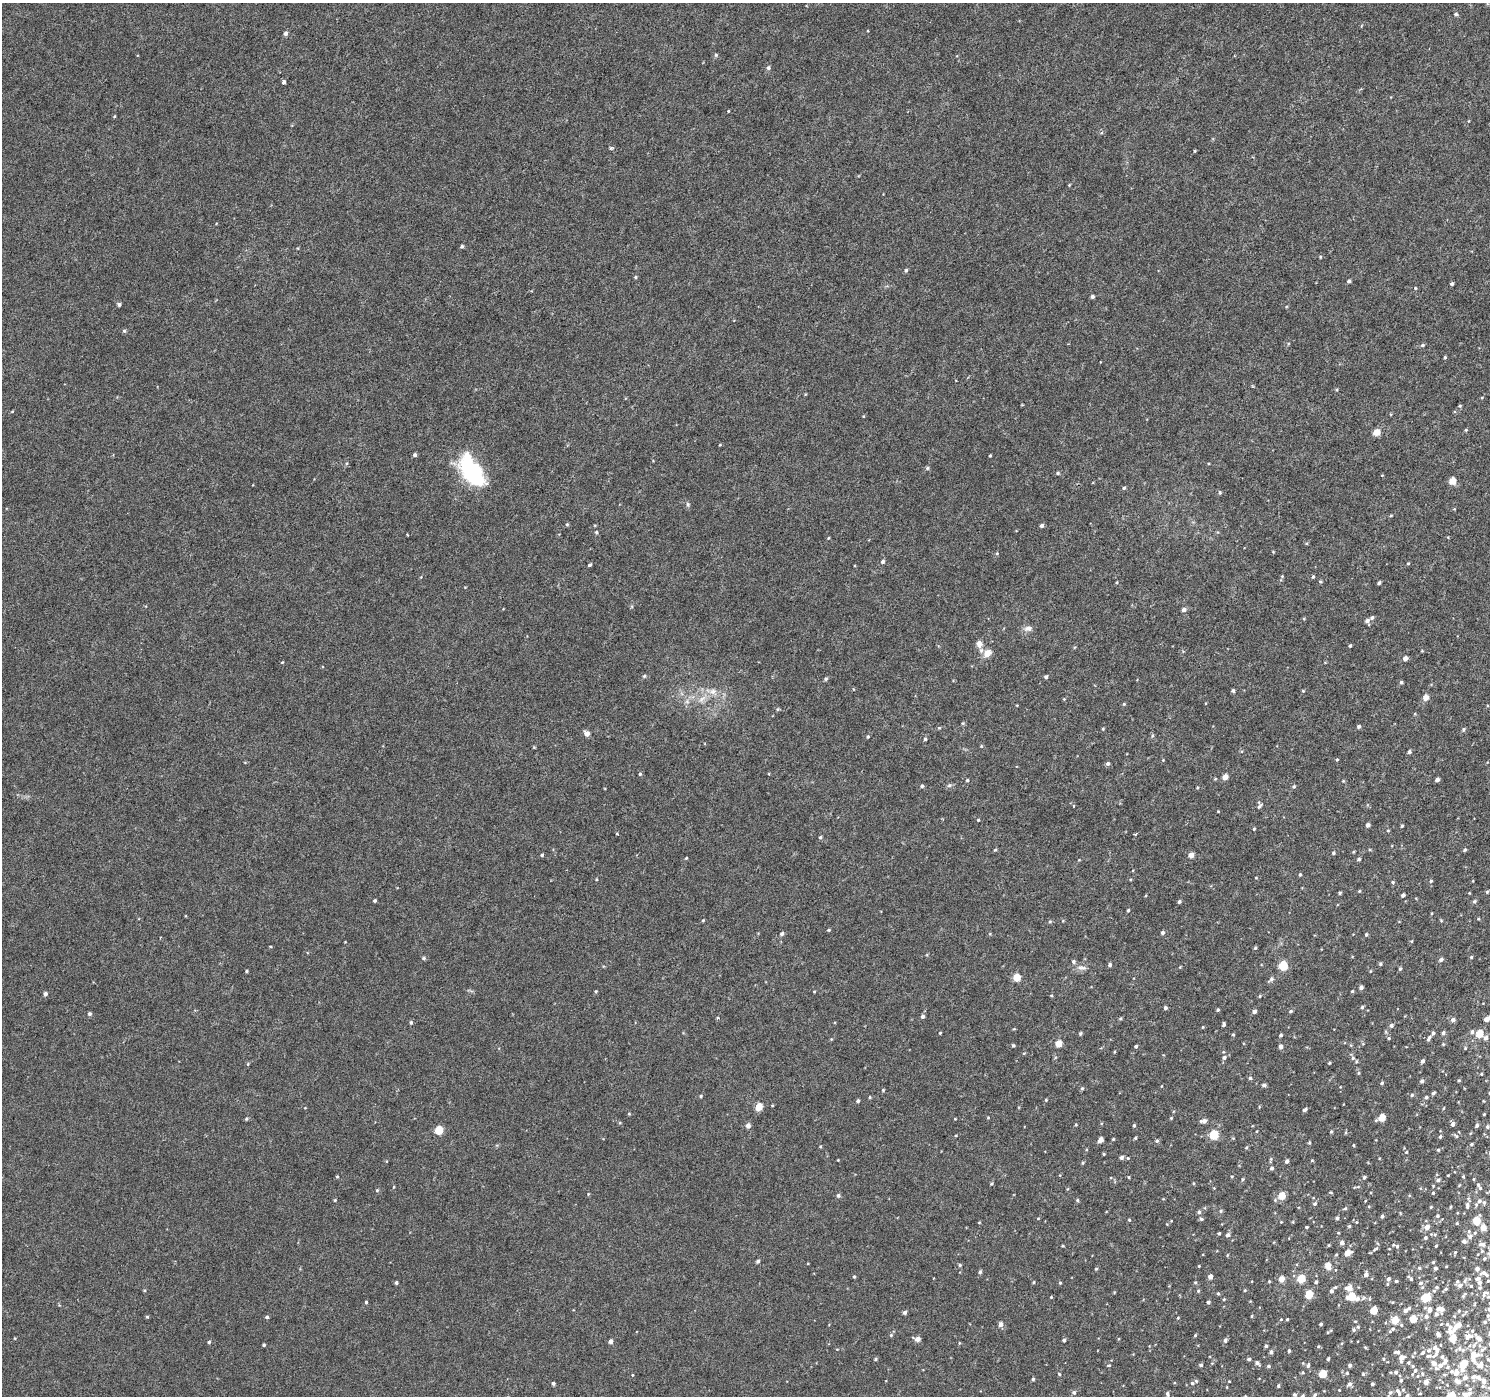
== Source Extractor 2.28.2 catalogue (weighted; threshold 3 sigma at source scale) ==
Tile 10 of 4 x 4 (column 2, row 3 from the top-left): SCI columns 1490-2977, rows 1577-2970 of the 5962 x 6006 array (HDU 1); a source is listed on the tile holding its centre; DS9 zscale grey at full resolution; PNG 1492 x 1398 px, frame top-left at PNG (2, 3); no overlay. Nothing masked; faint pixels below the display range render black.
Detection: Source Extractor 2.28.2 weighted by HDU 2 'WHT'; one run over the whole footprint, this tile lists its part. Background 5.21e-04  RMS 0.001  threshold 0.00409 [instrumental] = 3 sigma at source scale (4.09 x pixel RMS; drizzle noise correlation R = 1.36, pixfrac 0.8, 0.0396/0.0396 arcsec/px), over >= 5 px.
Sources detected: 470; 19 inside a brighter listed object's ellipse — not listed separately; the other 451 listed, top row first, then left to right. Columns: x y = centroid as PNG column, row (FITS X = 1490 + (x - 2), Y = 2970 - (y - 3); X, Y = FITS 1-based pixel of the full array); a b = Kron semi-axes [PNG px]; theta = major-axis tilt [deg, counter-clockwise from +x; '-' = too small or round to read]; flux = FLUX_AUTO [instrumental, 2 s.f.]
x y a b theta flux
1456 14 5 4 - 0.14
285 33 5 4 - 0.29
716 55 5 5 - 0.14
768 68 5 5 - 0.2
284 82 5 4 - 0.21
728 111 3 2 - 0.072
115 116 4 3 - 0.074
611 148 4 4 - 0.14
1195 151 3 3 - 0.091
1069 185 4 3 - 0.075
462 246 4 4 - 0.17
1320 257 5 3 - 0.08
906 270 5 4 - 0.14
635 277 4 4 - 0.11
1349 281 4 4 - 0.21
1452 284 3 3 - 0.16
1415 288 4 3 - 0.089
1092 296 4 3 - 0.22
119 304 5 4 - 0.22
124 331 6 5 - 0.15
1422 345 5 4 - 0.16
1445 357 3 3 - 0.1
1460 406 5 4 - 0.11
12 411 5 3 - 0.083
863 416 3 3 - 0.074
1466 430 4 3 - 0.11
1376 432 5 4 - 1.5
720 445 4 3 - 0.069
415 455 4 4 - 0.25
990 455 3 2 - 0.11
653 461 4 3 - 0.061
927 468 5 4 - 0.14
472 471 36 18 -57 8.1
1058 473 5 4 - 0.14
1382 475 4 2 - 0.063
1452 481 4 4 - 1.9
1124 488 5 4 - 0.13
1220 492 5 4 - 0.13
688 504 7 5 -88 0.17
1454 509 4 4 - 0.074
1391 516 5 3 - 0.083
567 524 5 4 - 0.12
1042 526 5 4 - 0.2
596 532 5 4 - 0.14
828 538 4 4 - 0.083
1306 543 5 3 - 0.094
997 553 4 4 - 0.11
883 562 5 5 - 0.2
1408 563 4 3 - 0.097
590 565 4 3 - 0.16
1282 576 4 4 - 0.083
1313 576 5 3 - 0.14
1117 582 4 3 - 0.082
1379 583 4 3 - 0.16
1184 610 5 4 - 0.35
1372 617 5 4 - 0.21
1367 621 6 4 -67 0.33
1028 628 12 8 8 0.44
979 644 11 9 -82 0.51
1350 646 3 3 - 0.14
987 653 12 9 52 0.77
1405 658 4 4 - 0.53
282 662 4 4 - 0.075
644 676 5 4 - 0.15
1046 677 4 4 - 0.18
826 679 5 4 - 0.14
1401 682 4 4 - 0.16
1233 691 4 3 - 0.19
1303 691 4 3 - 0.093
1425 697 5 4 - 0.9
702 699 14 6 40 0.64
1064 699 4 4 - 0.084
687 701 6 6 - 0.27
1124 704 5 4 - 0.099
778 709 5 4 - 0.11
963 723 5 4 - 0.11
1359 726 4 4 - 0.21
939 728 6 3 18 0.098
1103 729 4 4 - 0.083
1464 729 5 4 - 0.17
587 734 5 5 - 0.55
1152 736 5 4 - 0.14
868 737 5 3 - 0.1
925 739 4 4 - 0.15
534 747 4 3 - 0.083
1409 752 5 4 - 0.2
1163 760 4 4 - 0.07
1337 760 4 3 - 0.11
1108 763 4 4 - 0.23
640 774 4 4 - 0.13
1225 777 4 4 - 0.91
967 780 4 4 - 0.11
1437 780 4 4 - 0.39
1343 781 4 3 - 0.082
949 785 7 5 21 0.19
922 786 5 4 - 0.16
1294 787 5 4 - 0.14
1197 788 4 3 - 0.079
1260 806 10 5 46 0.23
1218 811 3 3 - 0.061
978 820 4 3 - 0.1
1368 825 4 4 - 0.35
1402 826 3 3 - 0.13
1254 829 4 3 - 0.095
1388 831 4 3 - 0.078
617 834 3 3 - 0.11
1135 834 3 3 - 0.11
820 837 5 4 - 0.12
995 850 5 4 - 0.11
1465 850 5 4 - 0.11
1333 853 4 4 - 0.14
542 855 4 4 - 0.12
1191 855 4 4 - 0.77
686 858 4 3 - 0.084
1359 859 4 4 - 0.18
1300 874 4 3 - 0.11
1256 878 4 2 - 0.061
596 879 4 3 - 0.083
1431 881 4 4 - 0.11
1393 882 5 4 - 0.13
1359 891 4 4 - 0.083
1487 892 5 4 - 0.13
1340 893 3 3 - 0.13
1469 893 3 3 - 0.061
1403 895 4 3 - 0.23
375 900 4 3 - 0.15
1474 901 5 5 - 0.16
1179 902 4 3 - 0.15
1128 910 4 3 - 0.13
703 920 4 4 - 0.087
1441 920 5 3 - 0.08
1050 921 5 4 - 0.12
829 930 4 3 - 0.11
1162 932 4 4 - 0.21
782 934 5 4 - 0.22
1366 934 5 4 - 0.13
1411 941 4 4 - 0.083
1255 948 4 3 - 0.13
1471 957 4 4 - 0.12
424 958 5 4 - 0.16
1441 960 5 4 - 0.25
1073 961 6 5 - 0.18
1380 964 5 4 - 0.13
1110 965 4 4 - 0.21
1283 965 5 5 - 4
1180 967 4 3 - 0.076
1081 968 14 6 -5 0.45
1400 969 4 3 - 0.13
247 971 3 3 - 0.11
1017 977 5 5 - 2.3
1271 979 8 5 46 0.26
1361 987 4 4 - 0.28
596 991 4 3 - 0.099
814 991 4 3 - 0.073
1352 991 4 3 - 0.091
45 994 4 4 - 0.27
1051 995 4 3 - 0.084
1260 996 5 4 - 0.1
1362 1007 4 4 - 0.15
1165 1008 4 4 - 0.2
1218 1010 4 3 - 0.13
1254 1011 5 4 - 0.27
1291 1011 5 4 - 0.14
89 1014 4 4 - 0.18
922 1016 5 4 - 0.23
1120 1018 5 4 - 0.11
1487 1019 9 5 26 0.68
1453 1020 6 5 - 0.29
411 1022 5 4 - 0.15
1224 1024 4 3 - 0.19
1391 1025 5 5 - 0.22
1203 1027 4 3 - 0.076
1472 1032 5 4 - 0.23
940 1033 3 3 - 0.087
1080 1033 4 4 - 0.15
1443 1033 5 5 - 0.21
1233 1034 4 4 - 0.11
1479 1034 5 4 - 2
1281 1035 4 3 - 0.17
1389 1038 4 4 - 0.11
1429 1038 9 4 57 0.24
1486 1038 6 5 - 0.32
1059 1043 5 4 - 1.7
1443 1044 5 4 - 0.1
1013 1045 4 3 - 0.14
1136 1046 4 4 - 0.15
1281 1046 4 4 - 0.37
1465 1048 4 4 - 0.098
1114 1052 4 3 - 0.073
1024 1053 5 3 - 0.086
1224 1058 5 5 - 0.21
1353 1058 5 5 - 0.17
1423 1061 5 4 - 0.22
1329 1063 3 3 - 0.084
248 1064 5 3 - 0.1
1358 1073 6 4 89 0.12
1481 1074 3 3 - 0.079
1250 1078 5 4 - 0.16
1459 1080 4 3 - 0.099
1422 1081 4 4 - 0.22
1382 1083 4 4 - 0.14
1264 1085 4 4 - 0.22
1082 1088 5 4 - 0.13
883 1090 4 4 - 0.094
1433 1093 5 4 - 0.14
1412 1095 5 4 - 0.12
701 1096 4 4 - 0.11
870 1097 4 3 - 0.1
1426 1097 5 4 - 0.14
1046 1100 4 4 - 0.09
858 1101 4 4 - 0.18
1483 1101 3 2 - 0.071
759 1107 5 4 - 1.9
1305 1109 5 3 - 0.22
629 1114 4 4 - 0.093
1484 1114 2 2 - 0.081
988 1117 5 3 - 0.073
1382 1117 6 4 32 2
1171 1118 4 3 - 0.082
246 1119 4 4 - 0.12
1204 1121 7 5 5 0.38
620 1123 5 3 - 0.085
1453 1124 5 4 - 0.24
1076 1125 4 3 - 0.09
1134 1125 4 3 - 0.13
1477 1125 4 3 - 0.21
748 1126 5 4 - 0.42
1487 1127 5 5 - 0.17
439 1130 5 5 - 3
1257 1131 4 3 - 0.065
1331 1132 4 3 - 0.12
1346 1133 5 3 - 0.1
956 1135 4 3 - 0.075
1214 1135 5 5 - 4.4
1456 1136 7 3 -52 0.12
1440 1137 5 4 - 0.14
1135 1138 4 3 - 0.12
1113 1139 4 3 - 0.094
1101 1140 5 4 - 0.58
1157 1141 5 5 - 0.16
1309 1142 5 4 - 0.1
1472 1144 4 3 - 0.13
1353 1145 3 3 - 0.085
820 1146 4 3 - 0.095
1246 1147 5 4 - 0.1
1438 1150 4 4 - 0.12
1406 1152 4 3 - 0.088
1104 1154 3 3 - 0.097
1121 1157 5 4 - 0.25
838 1160 2 2 - 0.063
1312 1160 4 4 - 0.087
1286 1161 4 3 - 0.24
1083 1163 5 4 - 0.11
1271 1168 5 4 - 0.23
337 1176 4 3 - 0.097
1232 1176 4 3 - 0.069
1463 1176 4 3 - 0.11
1129 1177 4 3 - 0.081
1364 1177 4 4 - 0.18
1111 1178 4 3 - 0.068
1243 1179 4 4 - 0.12
1438 1180 6 4 21 0.18
1193 1183 4 3 - 0.088
991 1184 4 4 - 0.11
1479 1186 12 5 -62 0.32
393 1187 5 3 - 0.081
377 1190 5 4 - 0.11
1433 1193 4 4 - 0.11
588 1194 4 3 - 0.073
838 1195 5 5 - 0.19
1282 1196 5 4 - 2
335 1200 4 3 - 0.09
1077 1200 4 4 - 0.12
1479 1201 7 7 - 0.31
1315 1204 5 4 - 0.18
1467 1205 10 5 -87 0.27
1431 1207 3 3 - 0.089
1451 1207 4 3 - 0.096
1221 1211 5 4 - 0.12
1199 1212 5 4 - 0.22
1382 1216 4 4 - 0.17
1437 1216 5 4 - 0.16
1038 1218 4 3 - 0.063
1337 1218 4 4 - 0.18
1201 1219 4 4 - 0.22
1129 1220 4 3 - 0.092
1476 1221 5 5 - 2.2
1281 1222 3 3 - 0.059
1293 1222 5 3 - 0.072
1356 1222 4 4 - 0.085
979 1223 4 2 - 0.066
1457 1223 4 3 - 0.093
1349 1226 4 4 - 0.11
1306 1227 3 3 - 0.12
1427 1227 6 5 - 0.56
1483 1228 5 5 - 0.9
1219 1233 3 3 - 0.14
1338 1233 4 3 - 0.09
1228 1235 5 4 - 0.26
1470 1236 9 8 - 0.41
1425 1238 4 4 - 0.18
1342 1243 5 5 - 0.31
1482 1244 10 6 -4 0.34
1329 1245 3 3 - 0.085
1063 1246 3 3 - 0.091
1397 1246 6 5 - 0.21
1436 1246 3 3 - 0.09
1375 1249 10 4 32 0.17
1347 1253 5 4 - 1.1
1336 1254 4 3 - 0.085
1478 1254 4 3 - 0.075
1484 1259 5 5 - 0.16
758 1261 5 4 - 0.16
1433 1262 4 4 - 0.099
960 1265 4 4 - 0.13
1199 1266 3 3 - 0.072
1328 1266 5 4 - 1.2
1419 1268 4 4 - 0.13
1435 1268 4 4 - 0.21
1096 1269 4 4 - 0.096
980 1272 4 4 - 0.16
1366 1274 5 4 - 0.38
1484 1274 16 8 -26 0.57
854 1277 4 3 - 0.11
1210 1277 4 4 - 0.49
1410 1278 6 3 -48 0.18
1281 1279 5 4 - 0.91
1301 1279 5 5 - 3.1
1388 1279 6 5 - 0.27
1269 1281 4 3 - 0.085
1396 1281 3 3 - 0.14
1465 1281 8 5 64 0.23
396 1282 3 3 - 0.17
1034 1282 4 3 - 0.086
1195 1282 4 4 - 0.11
1316 1282 4 4 - 0.16
1060 1283 4 4 - 0.11
1420 1283 5 4 - 0.21
1479 1283 7 6 - 0.38
1460 1285 7 6 - 0.27
1471 1286 4 4 - 0.11
1335 1287 5 4 - 0.11
1437 1287 4 3 - 0.11
1349 1288 7 6 - 0.74
1446 1289 5 4 - 0.16
1245 1290 4 3 - 0.093
1198 1291 5 4 - 0.12
1331 1291 4 4 - 0.22
1218 1293 4 4 - 0.11
1309 1294 5 5 - 2.2
1351 1296 6 5 - 2.5
1051 1297 4 3 - 0.08
1426 1297 7 5 19 3.4
1224 1299 4 3 - 0.089
1357 1299 7 6 - 0.4
366 1302 4 4 - 0.11
1208 1302 4 4 - 0.19
1409 1308 4 4 - 0.11
1441 1309 7 5 -14 0.56
1373 1310 5 4 - 1.8
1429 1310 6 5 - 0.43
1406 1311 4 4 - 0.27
905 1312 4 4 - 0.25
1436 1314 4 4 - 0.23
1252 1316 4 3 - 0.086
1426 1316 5 5 - 0.28
147 1317 4 4 - 0.099
267 1317 4 4 - 0.16
1178 1318 4 4 - 0.085
1281 1319 4 4 - 0.1
1287 1319 3 2 - 0.086
1413 1319 5 4 - 1.7
1395 1320 5 5 - 2.1
1001 1324 5 4 - 0.47
1321 1324 3 3 - 0.15
1401 1325 5 4 - 0.11
1457 1326 12 6 43 0.63
1393 1329 6 5 - 0.2
1354 1330 5 5 - 0.19
891 1335 5 5 - 0.13
1195 1335 4 3 - 0.092
1438 1335 5 3 - 0.27
1468 1336 12 7 11 0.37
1453 1338 5 5 - 1.5
1478 1338 12 6 -43 0.48
917 1339 5 4 - 0.64
1064 1340 4 3 - 0.21
1225 1340 5 4 - 0.24
611 1341 4 4 - 0.41
209 1342 4 4 - 0.13
264 1345 3 3 - 0.13
1266 1346 4 4 - 0.16
1429 1350 6 5 - 0.18
1289 1351 4 3 - 0.13
1437 1351 9 6 55 0.38
1271 1352 4 4 - 0.22
1397 1352 5 3 - 0.24
1474 1354 13 7 -14 0.58
1429 1356 11 5 6 0.28
1442 1357 6 4 -52 0.17
1401 1358 7 5 69 0.44
876 1359 5 4 - 0.11
1249 1359 5 3 - 0.18
1328 1359 4 3 - 0.13
1383 1359 4 3 - 0.093
1445 1361 6 3 61 0.26
1408 1362 5 4 - 0.11
1212 1363 4 4 - 0.08
1257 1363 6 4 -35 0.26
1434 1363 6 5 - 0.46
1463 1364 7 4 71 2.1
1109 1365 5 4 - 0.1
1201 1365 4 4 - 0.18
1308 1365 7 4 80 0.19
1350 1365 4 4 - 0.2
1440 1365 5 4 - 0.3
1269 1366 4 3 - 0.16
1480 1366 10 5 -12 0.25
1448 1367 5 4 - 0.13
1415 1371 6 5 - 0.23
1396 1372 4 4 - 0.19
1303 1373 4 4 - 0.12
1347 1373 4 4 - 0.11
1456 1373 7 6 - 0.49
1059 1374 4 3 - 0.093
1322 1374 5 5 - 2.3
1363 1374 4 4 - 0.12
632 1375 4 2 - 0.073
1473 1377 5 4 - 0.19
1478 1377 5 3 - 0.21
1465 1378 6 5 - 0.27
1033 1379 4 3 - 0.16
1401 1380 4 3 - 0.14
1457 1381 8 4 -36 0.39
1484 1381 5 4 - 0.32
1426 1382 4 4 - 0.51
553 1383 4 3 - 0.19
1192 1383 5 4 - 0.14
1349 1384 6 5 - 0.28
1372 1384 3 3 - 0.17
1278 1386 4 3 - 0.14
1403 1390 4 4 - 0.098
1397 1391 5 5 - 0.17
1390 1392 7 5 47 0.17
1074 1393 5 5 - 0.22
1469 1393 9 5 73 0.33
1167 1394 5 4 - 0.18
1294 1395 4 3 - 0.14
1315 1395 7 5 52 0.17
1303 1396 4 3 - 0.14
1451 1396 5 5 - 2
Isophote crosses this tile's border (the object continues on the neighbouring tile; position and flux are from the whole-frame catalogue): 5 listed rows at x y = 1487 1019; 1469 1393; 1315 1395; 1303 1396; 1451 1396